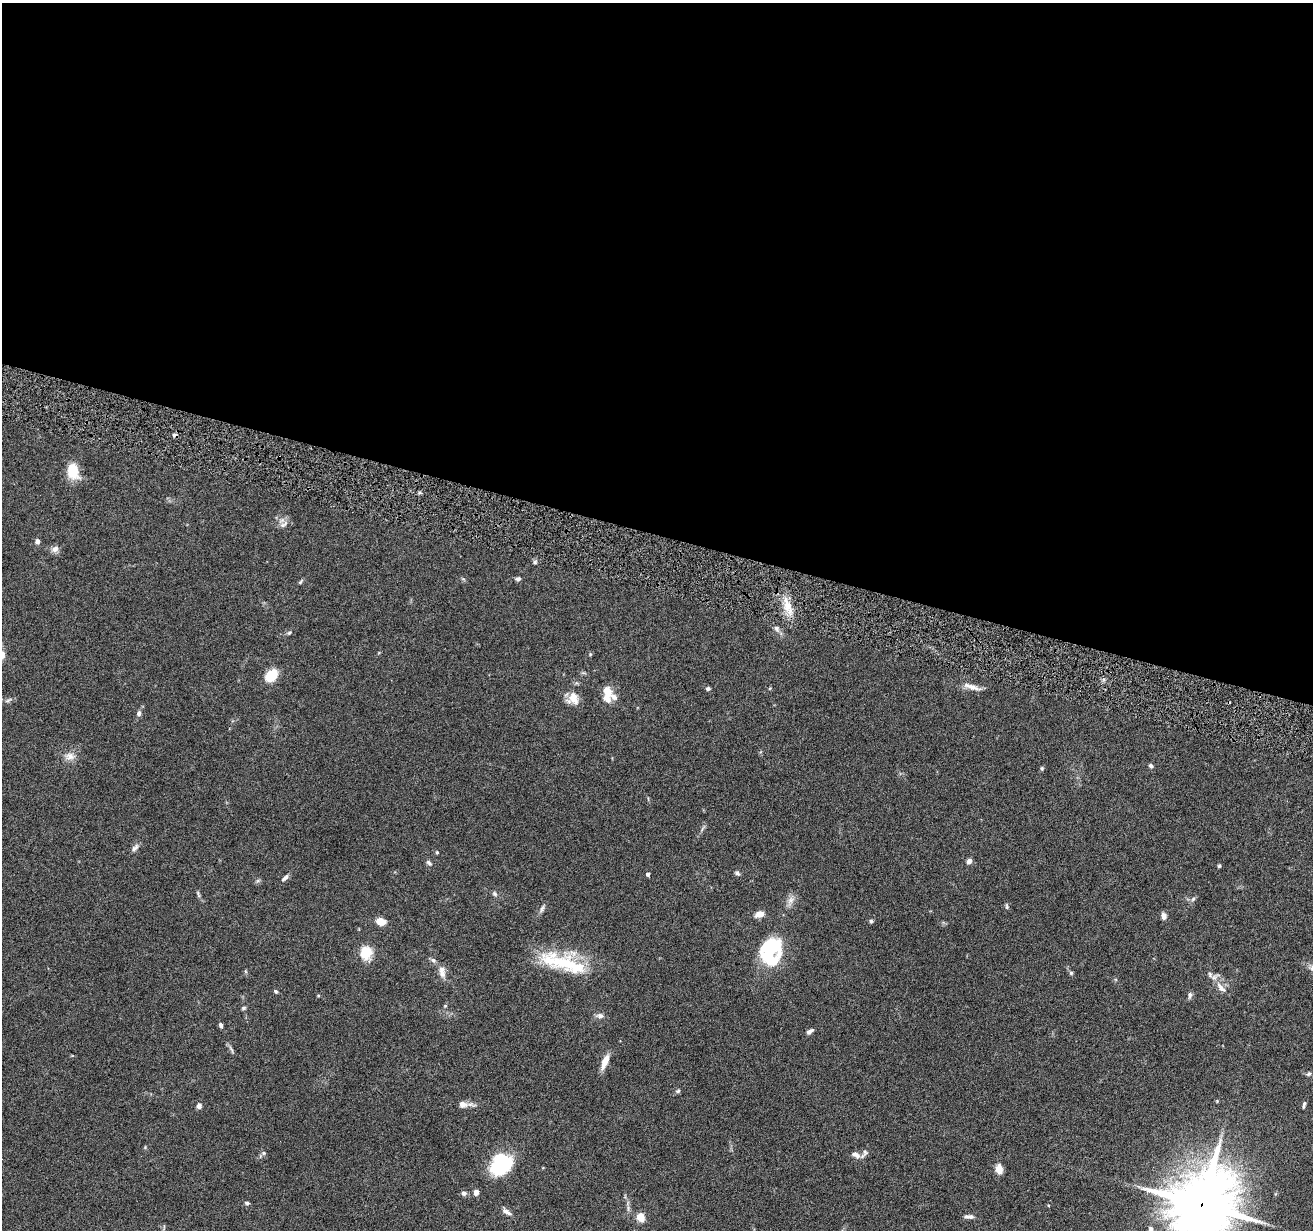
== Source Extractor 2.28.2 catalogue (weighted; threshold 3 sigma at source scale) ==
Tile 3 of 4 x 4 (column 3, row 1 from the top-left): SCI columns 2624-3934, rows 3941-5168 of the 5244 x 5296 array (HDU 1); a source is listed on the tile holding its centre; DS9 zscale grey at full resolution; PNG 1315 x 1232 px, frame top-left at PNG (2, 3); no overlay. Shown black and unused: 43% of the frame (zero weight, under 4 of 8 exposures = <1% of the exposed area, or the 3 px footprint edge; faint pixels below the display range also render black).
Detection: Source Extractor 2.28.2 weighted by HDU 2 'WHT'; one run over the whole footprint, this tile lists its part. Background 0.0779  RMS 0.0044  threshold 0.0181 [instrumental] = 3 sigma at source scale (4.09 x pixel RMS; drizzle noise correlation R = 1.36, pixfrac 0.8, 0.05/0.05 arcsec/px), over >= 5 px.
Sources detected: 87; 5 inside a brighter object's white glare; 1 cosmic-ray / hot-pixel residue — not listed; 7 inside a brighter listed object's ellipse — not listed separately; the other 74 listed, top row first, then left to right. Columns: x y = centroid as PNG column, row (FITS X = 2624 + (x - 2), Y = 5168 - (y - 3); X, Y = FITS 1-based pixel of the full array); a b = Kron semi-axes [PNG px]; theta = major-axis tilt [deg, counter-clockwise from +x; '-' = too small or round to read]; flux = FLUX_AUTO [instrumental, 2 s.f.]
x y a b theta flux
73 471 17 12 -76 8.9
283 524 14 6 35 1.8
37 541 6 5 - 1.5
55 549 10 8 38 1.9
535 562 5 5 - 0.77
518 579 6 5 - 0.98
300 582 5 5 - 0.54
787 605 22 11 -75 7
777 629 10 6 -58 1.5
289 632 6 4 34 0.65
590 654 5 3 - 0.4
271 676 13 9 44 11
972 687 25 6 -17 3.3
708 689 5 4 - 0.81
607 691 14 10 -66 4.8
573 698 16 15 - 4.8
8 700 11 3 26 0.99
139 713 7 6 - 1.2
70 756 16 10 -2 3.2
1151 766 6 5 - 0.84
1042 768 6 4 77 0.6
135 848 11 6 48 1.5
437 852 4 4 - 0.53
969 861 6 5 - 1.7
429 863 9 5 -46 0.98
1219 866 5 4 - 0.53
737 873 7 5 -55 0.89
648 874 4 4 - 1.2
285 878 11 5 43 1.3
198 894 12 3 -67 0.84
495 894 7 6 - 0.9
1193 899 7 5 65 0.9
791 900 11 8 58 2.4
1007 907 7 4 -84 0.66
542 909 10 5 70 1.1
759 914 8 6 21 4
1164 916 9 6 -80 1.5
380 921 8 6 -13 4.8
871 921 5 5 - 0.6
366 953 17 14 90 7.3
768 954 27 17 27 15
433 960 8 6 -32 1.1
567 964 62 18 -20 27
1071 973 5 5 - 0.64
443 974 13 8 74 2.4
1221 988 19 7 -45 3.3
275 991 5 5 - 0.65
1190 995 8 5 83 1.1
445 1006 5 4 - 0.47
244 1008 6 4 27 0.61
600 1016 10 7 -1 1.5
221 1025 6 4 -67 1.1
810 1031 8 4 33 1.5
231 1049 14 3 -65 0.91
605 1061 17 6 68 4.6
1308 1074 7 5 24 0.82
678 1091 7 5 23 0.72
1217 1101 4 4 - 0.37
463 1104 10 8 -9 2.8
199 1106 6 5 - 1.7
1303 1107 7 5 52 0.77
865 1152 8 7 - 1.2
264 1153 6 5 - 0.76
856 1155 14 7 -28 2.2
500 1169 23 14 -10 13
999 1169 9 6 -82 4.3
476 1192 6 5 - 1.9
464 1193 7 6 - 1.2
247 1203 6 4 -11 0.7
1202 1204 23 20 59 2600
506 1212 15 6 -33 1.8
641 1217 11 8 -68 4.1
971 1217 8 6 11 1.2
1151 1229 10 6 -70 1.3
Overlapping masked pixels (flux is a lower limit): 1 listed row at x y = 1202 1204
Isophote crosses this tile's border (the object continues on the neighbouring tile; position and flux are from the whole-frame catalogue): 2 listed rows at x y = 1202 1204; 1151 1229